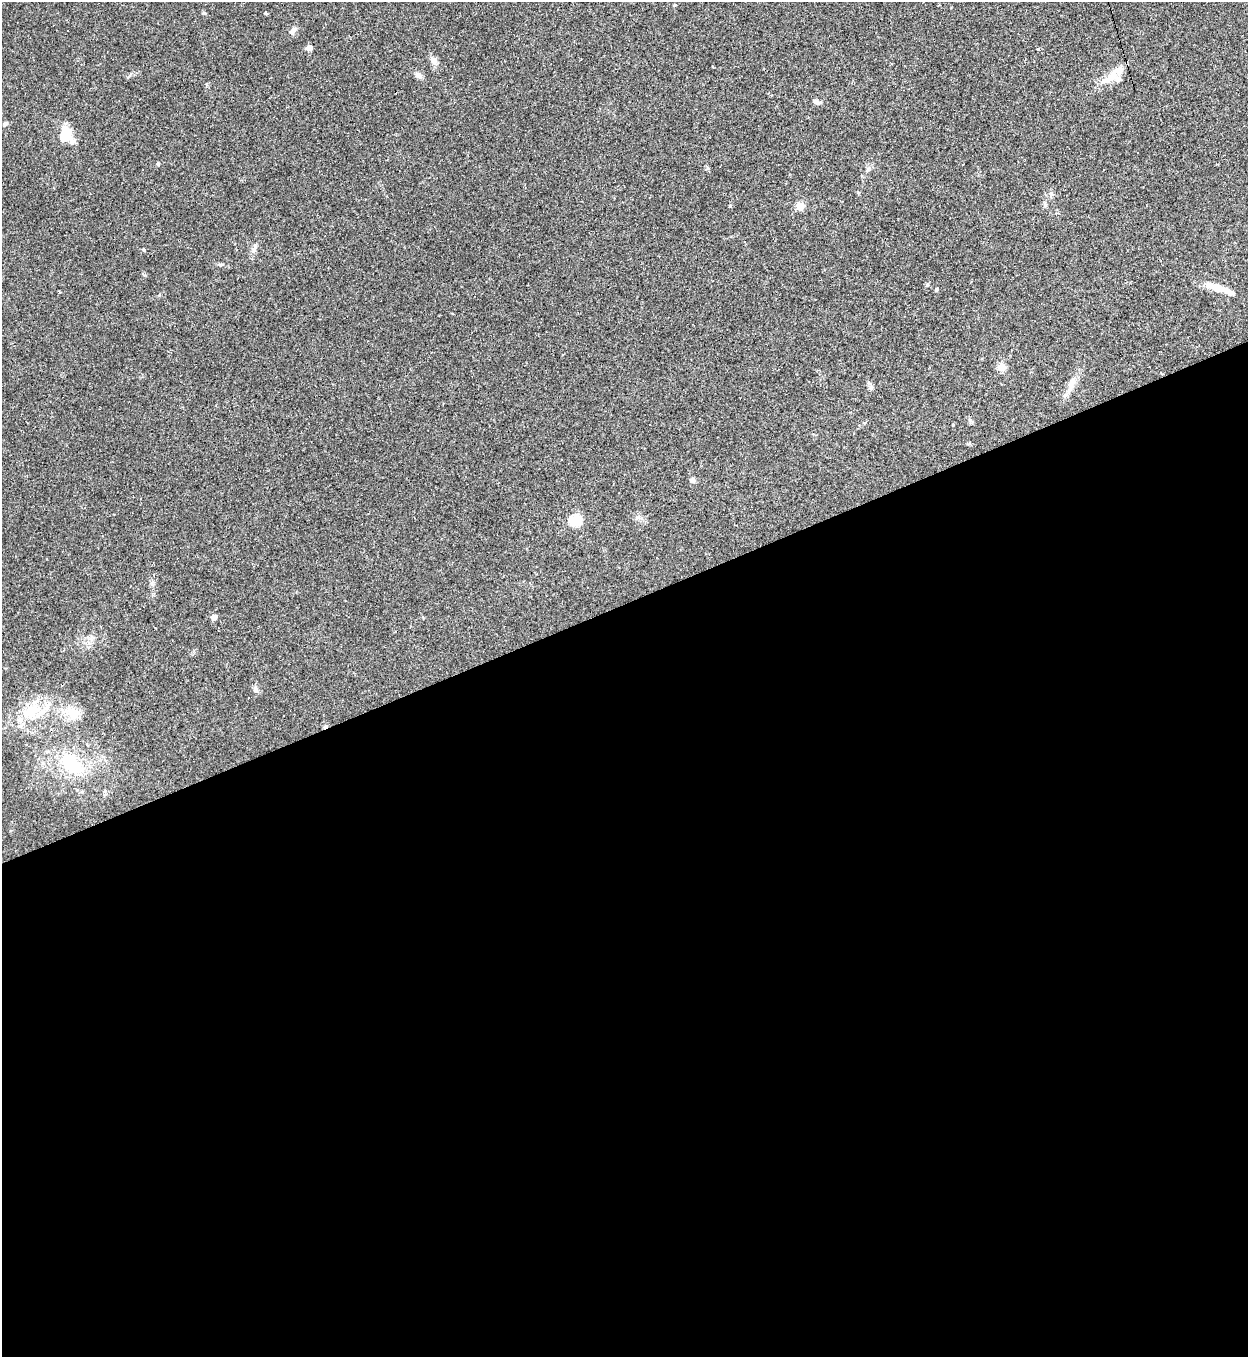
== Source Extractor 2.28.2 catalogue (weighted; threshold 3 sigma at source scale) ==
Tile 15 of 4 x 4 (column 3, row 4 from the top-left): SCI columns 2641-3886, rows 1-1355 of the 5405 x 5420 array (HDU 1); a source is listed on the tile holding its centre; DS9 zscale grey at full resolution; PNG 1250 x 1359 px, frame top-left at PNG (2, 2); no overlay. Shown black and unused: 56% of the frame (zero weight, under 2 of 3 exposures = <1% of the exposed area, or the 3 px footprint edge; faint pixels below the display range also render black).
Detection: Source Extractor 2.28.2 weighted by HDU 2 'WHT'; one run over the whole footprint, this tile lists its part. Background 0.0432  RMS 0.005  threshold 0.0227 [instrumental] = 3 sigma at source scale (4.5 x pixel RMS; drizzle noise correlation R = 1.50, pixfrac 1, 0.05/0.05 arcsec/px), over >= 5 px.
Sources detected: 44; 13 cosmic-ray / hot-pixel residue — not listed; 3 inside a brighter listed object's ellipse — not listed separately; the other 28 listed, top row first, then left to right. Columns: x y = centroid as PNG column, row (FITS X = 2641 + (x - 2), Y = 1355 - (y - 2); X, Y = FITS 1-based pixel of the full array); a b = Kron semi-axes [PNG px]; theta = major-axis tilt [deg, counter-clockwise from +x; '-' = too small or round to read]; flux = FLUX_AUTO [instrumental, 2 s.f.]
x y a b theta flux
674 5 4 3 - 0.64
266 13 3 3 - 0.99
293 30 11 6 57 2.2
309 48 5 4 - 5.8
434 61 10 8 -53 2.4
418 75 11 7 -28 1.9
1112 75 37 10 37 8.6
816 102 10 5 -15 1.7
5 124 6 5 - 1
66 134 17 13 78 11
158 163 5 3 - 0.5
1104 170 3 2 - 0.46
800 206 5 5 - 16
255 246 9 6 79 1.5
144 250 5 3 - 0.51
927 285 6 4 0 0.6
1217 288 27 9 -20 7.7
936 289 4 4 - 1
1001 367 5 5 - 9
1071 384 18 7 74 3.7
871 388 7 4 -71 1
693 480 7 6 - 1.4
576 520 6 5 - 47
214 617 4 4 - 4.1
255 689 10 5 -89 1.3
32 710 30 22 70 18
73 713 23 15 -29 9.1
71 764 34 21 -58 24
Unlisted compact peaks at least as high as the median listed source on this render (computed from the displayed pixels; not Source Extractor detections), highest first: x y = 730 206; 222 264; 204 13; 1038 49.